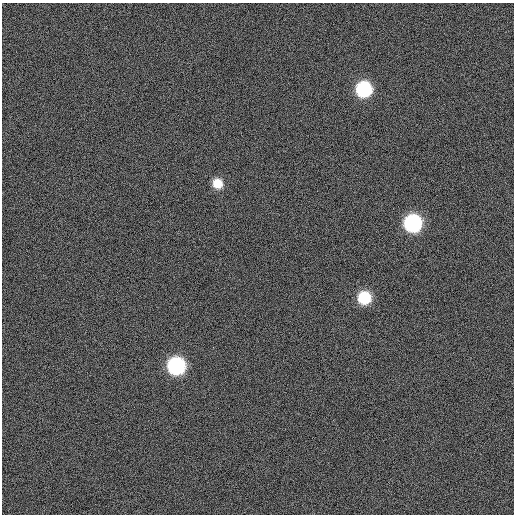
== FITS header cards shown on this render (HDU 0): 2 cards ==
NAXIS1  =                  512
NAXIS2  =                  512

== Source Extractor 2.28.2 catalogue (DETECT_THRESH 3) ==
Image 512 x 512 px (HDU 0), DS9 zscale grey, 1 PNG px = 1 image px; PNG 516 x 516 px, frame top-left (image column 1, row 512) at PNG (2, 3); no overlay
Background 11800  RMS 72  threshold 217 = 3 sigma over >= 5 px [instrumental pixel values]
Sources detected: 5; all 5 listed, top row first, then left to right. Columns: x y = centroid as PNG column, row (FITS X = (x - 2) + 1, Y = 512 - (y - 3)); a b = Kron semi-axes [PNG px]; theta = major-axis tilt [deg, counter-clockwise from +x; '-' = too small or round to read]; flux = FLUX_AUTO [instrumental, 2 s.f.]
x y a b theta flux
364 89 12 12 - 350000
218 183 12 11 - 70000
413 223 12 12 - 550000
364 298 12 12 - 170000
176 366 12 12 - 540000